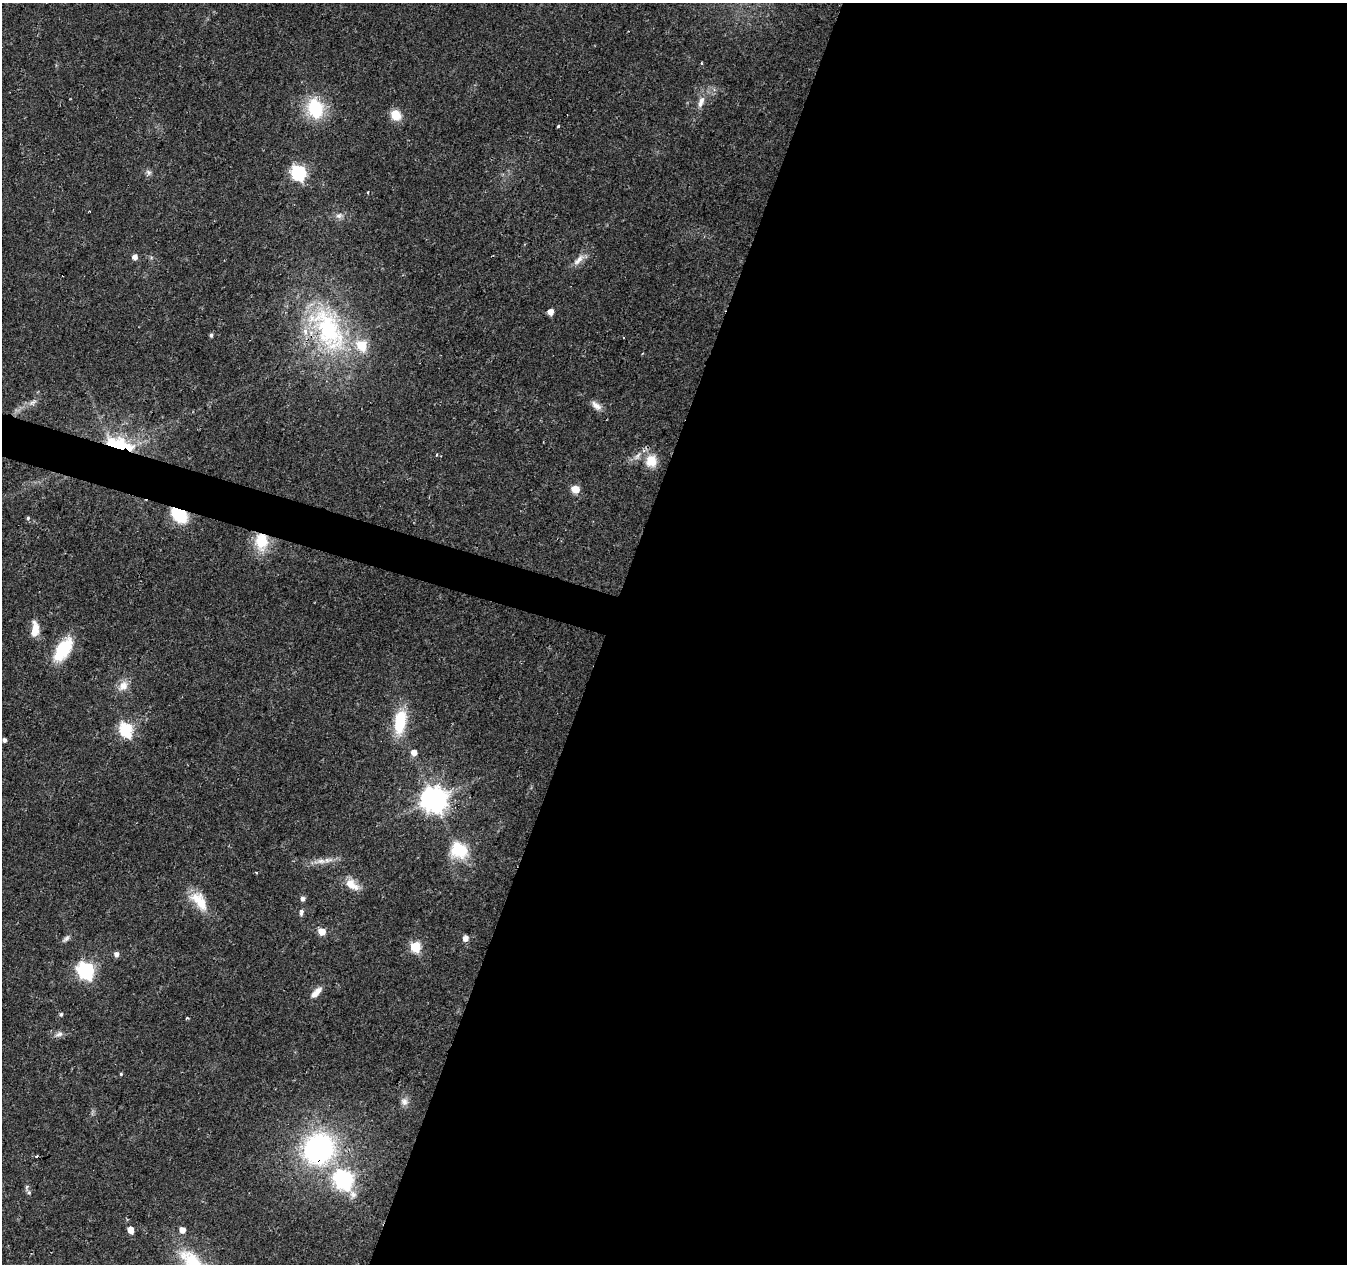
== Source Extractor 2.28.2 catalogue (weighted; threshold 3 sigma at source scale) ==
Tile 12 of 4 x 4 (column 4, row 3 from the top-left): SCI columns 4043-5387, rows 1542-2803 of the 5387 x 5542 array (HDU 1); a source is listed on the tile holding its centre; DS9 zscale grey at full resolution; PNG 1349 x 1266 px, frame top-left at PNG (2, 3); no overlay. Shown black and unused: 57% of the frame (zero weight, under 2 of 3 exposures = <1% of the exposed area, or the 3 px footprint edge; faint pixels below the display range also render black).
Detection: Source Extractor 2.28.2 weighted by HDU 2 'WHT'; one run over the whole footprint, this tile lists its part. Background 0.0295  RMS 0.0033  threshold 0.015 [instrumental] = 3 sigma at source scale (4.5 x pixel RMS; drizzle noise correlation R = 1.50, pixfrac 1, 0.0396/0.0396 arcsec/px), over >= 5 px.
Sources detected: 63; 1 inside a brighter object's white glare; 2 cosmic-ray / hot-pixel residue — not listed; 2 inside a brighter listed object's ellipse — not listed separately; the other 58 listed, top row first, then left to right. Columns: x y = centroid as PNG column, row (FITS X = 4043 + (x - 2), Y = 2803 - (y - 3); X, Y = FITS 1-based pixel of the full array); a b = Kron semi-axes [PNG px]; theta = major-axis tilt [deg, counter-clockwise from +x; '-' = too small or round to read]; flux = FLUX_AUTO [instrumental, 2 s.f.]
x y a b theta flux
701 63 4 3 - 0.36
701 102 17 7 69 2.8
315 108 19 15 -72 20
396 115 13 11 -48 4.6
558 126 3 3 - 1.4
149 172 9 6 -41 1
298 173 7 6 - 72
368 192 3 3 - 0.36
339 216 9 8 - 1.4
135 257 5 5 - 1.9
579 260 20 8 45 2.8
550 312 5 5 - 3.3
328 329 70 37 -61 57
211 335 5 4 - 0.68
623 338 3 2 - 0.34
33 402 14 6 37 1.6
596 406 16 8 -40 2.2
119 447 33 22 -12 26
437 454 4 2 - 0.3
637 456 13 7 46 2.1
651 461 15 14 - 6.1
575 489 5 5 - 9.4
179 515 13 8 -40 21
28 518 5 5 - 0.51
261 541 20 15 -89 11
35 629 19 9 87 4.8
63 649 30 15 56 14
123 686 17 11 47 3.5
400 722 30 13 81 14
126 730 7 6 - 51
4 740 4 4 - 1.1
414 753 5 5 - 3
433 800 9 8 - 400
459 850 23 19 -32 12
321 861 20 7 5 3.3
256 872 4 2 - 0.34
352 884 20 11 -35 4.7
303 899 5 5 - 1.2
199 901 30 15 -52 8.2
301 912 7 4 82 1.2
322 932 5 5 - 6.8
465 938 5 5 - 2.8
66 939 13 6 43 1.1
415 947 6 5 - 24
116 954 5 5 - 1.5
86 970 7 6 - 100
316 992 17 7 46 3.1
61 1014 5 4 - 0.56
187 1018 4 4 - 0.37
59 1034 11 7 19 1.5
121 1074 4 4 - 0.4
404 1102 11 10 - 1.9
319 1149 31 28 47 67
343 1180 8 7 - 150
29 1192 9 5 -57 0.88
353 1194 12 9 -68 1.9
130 1230 5 5 - 4.4
182 1230 5 4 - 3.2
Overlapping masked pixels (flux is a lower limit): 5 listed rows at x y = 328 329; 119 447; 179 515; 261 541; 319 1149